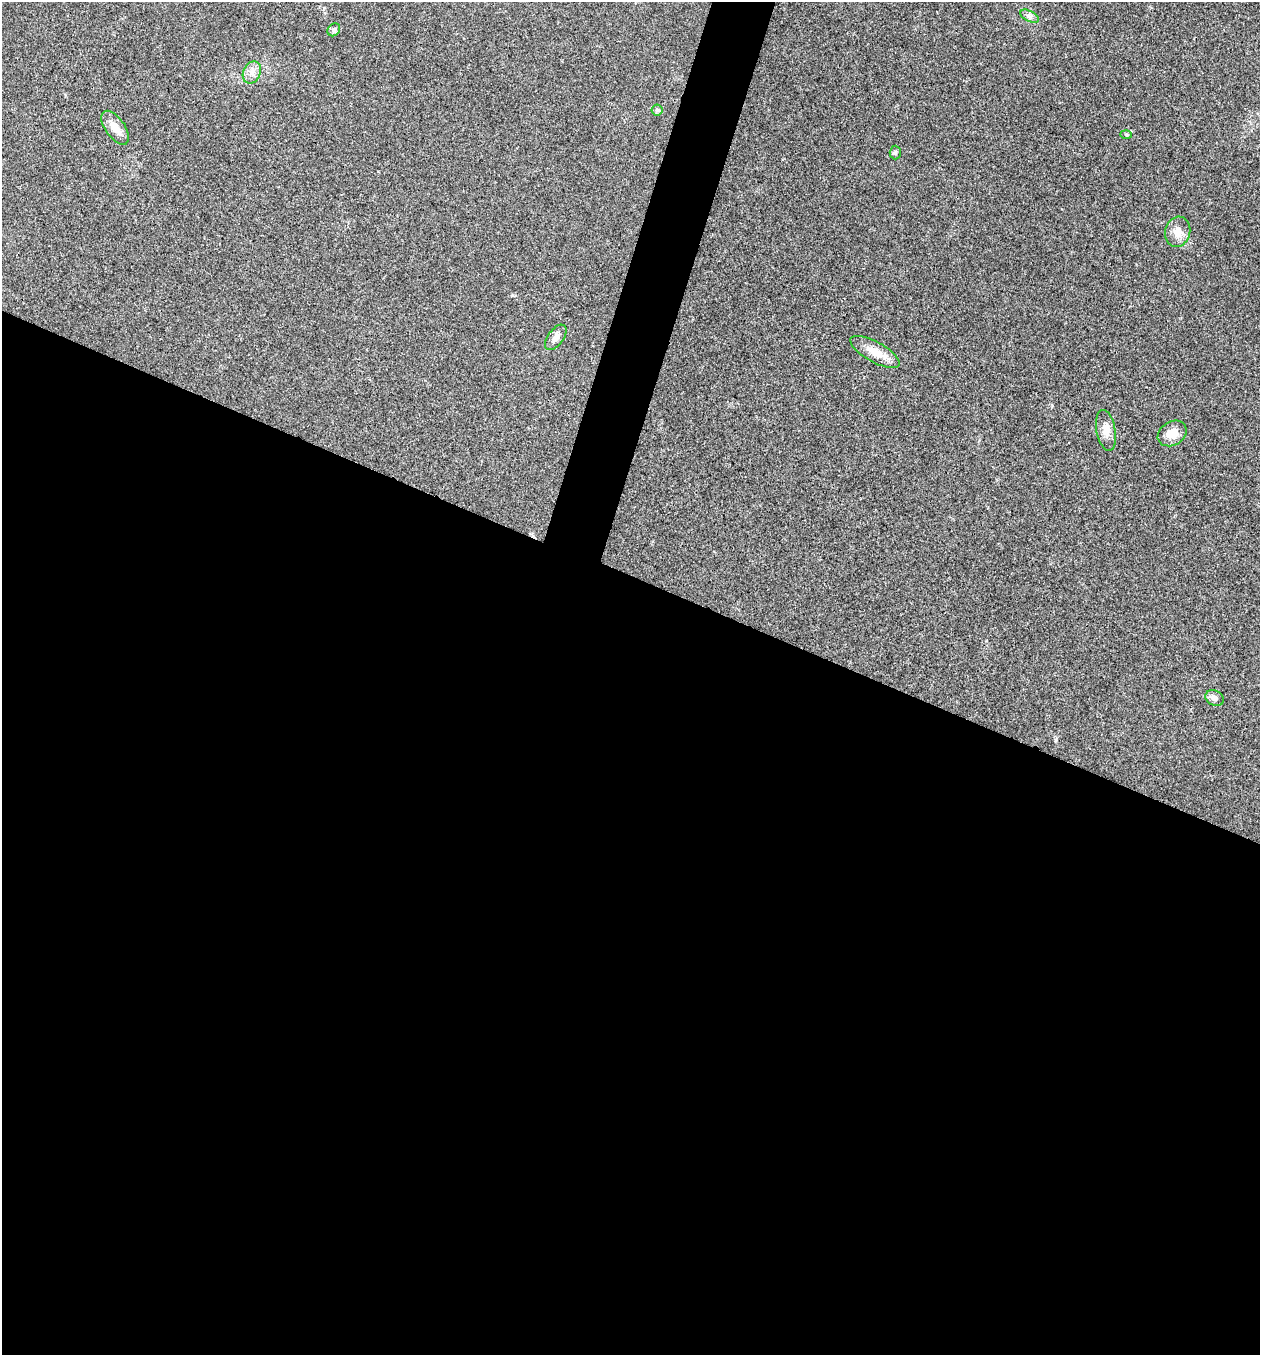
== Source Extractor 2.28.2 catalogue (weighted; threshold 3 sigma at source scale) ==
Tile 14 of 4 x 4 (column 2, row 4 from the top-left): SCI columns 1525-2782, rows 3-1355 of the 5432 x 5418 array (HDU 1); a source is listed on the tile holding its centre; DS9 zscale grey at full resolution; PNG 1262 x 1357 px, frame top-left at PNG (2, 2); each listed source drawn as its Kron ellipse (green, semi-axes under 4 px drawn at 4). Shown black and unused: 59% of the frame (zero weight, under 3 of 4 exposures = <1% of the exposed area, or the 3 px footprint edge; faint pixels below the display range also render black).
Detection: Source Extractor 2.28.2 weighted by HDU 2 'WHT'; one run over the whole footprint, this tile lists its part. Background 0.0224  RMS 0.0041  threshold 0.0183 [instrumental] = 3 sigma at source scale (4.5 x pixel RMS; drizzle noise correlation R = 1.50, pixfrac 1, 0.05/0.05 arcsec/px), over >= 5 px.
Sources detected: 13; all 13 listed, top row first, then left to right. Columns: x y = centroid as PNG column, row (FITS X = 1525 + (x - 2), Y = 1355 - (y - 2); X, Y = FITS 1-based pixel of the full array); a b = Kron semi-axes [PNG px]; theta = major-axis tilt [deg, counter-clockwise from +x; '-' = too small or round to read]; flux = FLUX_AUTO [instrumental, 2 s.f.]
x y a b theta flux
1029 16 10 5 -26 1.4
334 30 7 5 46 0.89
252 72 11 8 65 2.5
657 110 5 5 - 0.67
115 128 19 9 -55 4.5
1126 135 6 4 -2 0.45
895 152 7 5 89 0.76
1178 232 15 12 75 4
556 337 15 7 54 2.4
875 352 27 10 -29 6.5
1106 430 21 9 -79 3.8
1172 433 15 11 32 5.6
1215 698 9 7 -28 1.8
Unlisted compact peaks at least as high as the median listed source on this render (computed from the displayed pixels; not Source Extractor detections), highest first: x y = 1056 740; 512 295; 1052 405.